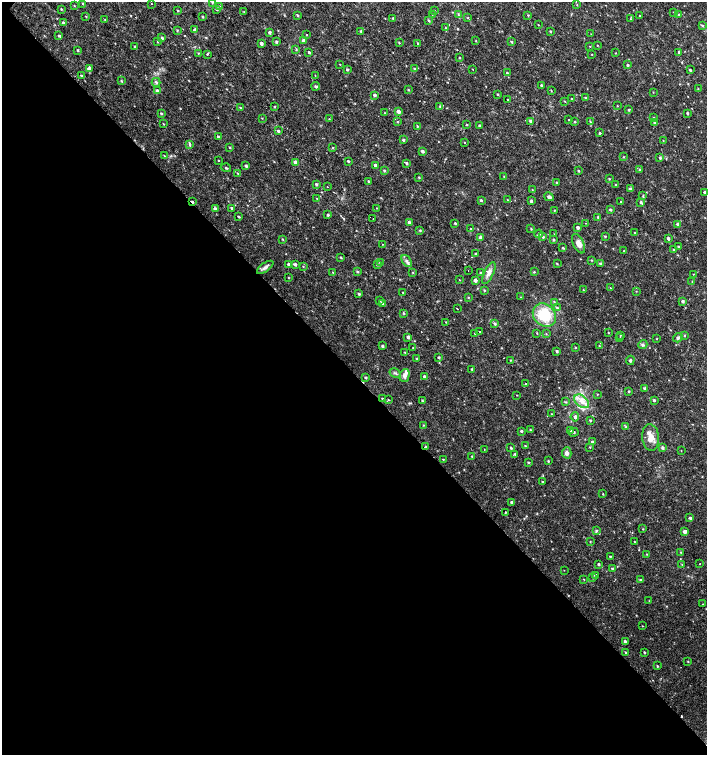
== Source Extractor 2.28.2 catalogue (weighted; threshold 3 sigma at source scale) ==
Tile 14 of 4 x 4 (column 2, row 4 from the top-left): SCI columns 1636-3045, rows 1-1506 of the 6025 x 6032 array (HDU 1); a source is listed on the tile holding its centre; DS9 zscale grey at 2 x 2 block average (1 PNG px = mean of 2 x 2 image px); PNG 709 x 757 px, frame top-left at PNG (2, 2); each listed source drawn as its Kron ellipse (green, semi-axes under 4 px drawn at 4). Shown black and unused: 51% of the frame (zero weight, under 2 of 3 exposures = <1% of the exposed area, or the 3 px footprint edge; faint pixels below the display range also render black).
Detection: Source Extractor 2.28.2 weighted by HDU 2 'WHT'; one run over the whole footprint, this tile lists its part. Background 0.0179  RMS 0.0031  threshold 0.0141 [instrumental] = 3 sigma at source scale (4.5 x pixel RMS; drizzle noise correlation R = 1.50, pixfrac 1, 0.0396/0.0396 arcsec/px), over >= 5 px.
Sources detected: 324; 4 cosmic-ray / hot-pixel residue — neither listed nor drawn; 5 inside a brighter listed object's ellipse — not listed separately; the other 315 listed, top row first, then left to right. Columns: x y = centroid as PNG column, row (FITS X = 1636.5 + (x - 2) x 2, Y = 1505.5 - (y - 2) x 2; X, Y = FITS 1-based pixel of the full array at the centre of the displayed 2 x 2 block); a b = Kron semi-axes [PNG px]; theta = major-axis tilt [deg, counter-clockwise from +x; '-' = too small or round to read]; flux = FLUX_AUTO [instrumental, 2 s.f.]
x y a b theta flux
212 2 3 3 - 0.69
83 3 3 2 - 0.65
151 3 2 2 - 0.54
577 5 3 2 - 0.33
74 6 2 2 - 0.42
220 7 3 3 - 0.78
61 9 3 2 - 0.53
217 9 3 3 - 1.3
178 10 2 2 - 0.67
434 11 3 2 - 0.48
244 12 3 2 - 0.34
674 12 3 2 - 0.43
432 14 2 2 - 0.31
458 14 4 2 - 0.65
297 15 3 2 - 0.67
528 15 3 2 - 0.55
679 15 3 2 - 0.47
640 16 2 2 - 0.38
86 17 3 2 - 0.4
203 17 3 2 - 0.62
393 18 3 2 - 0.81
468 18 3 2 - 0.4
630 19 3 2 - 0.52
105 20 3 2 - 0.41
429 20 3 2 - 0.73
63 23 3 2 - 0.95
538 25 2 2 - 0.39
702 25 3 3 - 0.71
446 28 3 2 - 0.53
177 30 3 2 - 0.58
194 30 3 3 - 1.3
361 31 3 2 - 1.1
550 31 2 2 - 0.71
269 32 3 3 - 1.3
591 34 3 2 - 0.27
306 35 2 2 - 0.37
59 36 3 3 - 0.95
162 38 3 2 - 1.1
304 40 3 3 - 2.8
476 41 2 2 - 0.37
158 42 3 2 - 0.55
276 42 3 2 - 1.1
511 42 3 2 - 0.75
399 43 3 2 - 0.43
418 43 3 2 - 0.67
261 44 3 2 - 2.5
597 45 2 2 - 0.39
590 46 2 2 - 0.35
134 47 3 2 - 0.8
78 50 3 2 - 0.7
296 50 4 2 - 0.48
309 52 3 2 - 0.86
679 52 3 2 - 0.87
198 53 2 2 - 0.48
616 53 2 2 - 0.31
207 54 3 2 - 0.76
592 54 2 2 - 0.35
459 58 3 2 - 0.5
340 64 2 2 - 0.29
627 65 3 2 - 0.92
89 69 3 3 - 3.7
414 69 3 2 - 0.57
473 69 2 2 - 0.25
347 70 3 2 - 0.99
690 70 3 2 - 0.8
507 73 3 2 - 0.7
82 76 3 3 - 0.72
315 76 3 2 - 0.34
121 81 3 2 - 0.72
156 82 4 3 - 1.3
316 86 4 3 - 1.7
541 86 3 2 - 1.1
698 89 3 2 - 0.35
157 90 3 3 - 1.5
408 90 2 2 - 0.56
551 91 3 2 - 0.45
653 92 2 2 - 0.32
497 94 3 2 - 0.55
375 95 3 2 - 1.4
585 98 3 2 - 0.66
572 99 2 2 - 0.79
508 100 3 2 - 0.56
564 101 3 2 - 0.44
617 106 2 2 - 0.38
274 107 2 2 - 0.58
440 107 3 3 - 0.79
240 108 4 3 - 0.75
629 110 3 3 - 0.82
398 111 3 3 - 2.6
385 113 3 2 - 0.46
687 113 2 2 - 0.89
161 114 3 2 - 0.87
654 117 3 2 - 0.5
262 118 2 2 - 0.39
329 119 2 2 - 0.33
568 120 2 2 - 0.32
530 121 3 2 - 1.3
397 122 2 2 - 0.41
575 122 2 2 - 0.56
590 122 3 2 - 0.46
655 123 3 2 - 1.4
163 124 3 2 - 0.4
467 125 3 2 - 0.51
417 126 3 2 - 0.54
479 126 2 2 - 1.2
278 131 3 3 - 1.1
599 133 3 2 - 0.7
218 137 3 3 - 1.4
403 140 3 2 - 0.97
663 141 2 2 - 0.32
465 142 2 2 - 0.4
190 145 3 3 - 0.94
230 147 3 2 - 0.65
333 148 3 2 - 0.5
422 151 3 2 - 1.7
164 156 3 2 - 0.46
624 157 3 2 - 0.42
660 158 3 2 - 0.89
218 160 2 2 - 1.1
348 161 3 2 - 0.86
295 162 3 3 - 2.4
407 163 3 3 - 1.1
375 165 3 2 - 2.2
246 166 2 2 - 1.3
226 168 5 2 - 0.75
640 169 3 2 - 0.61
384 171 3 3 - 0.75
578 171 3 2 - 0.81
238 173 3 2 - 0.6
419 177 3 3 - 0.6
504 177 3 2 - 0.48
609 179 3 2 - 0.57
368 181 2 2 - 0.69
557 183 2 2 - 0.99
316 184 3 2 - 1.1
616 185 3 2 - 0.49
327 187 2 2 - 0.47
630 189 3 2 - 1.4
532 190 2 2 - 0.26
704 192 2 2 - 1
643 196 3 3 - 0.54
549 197 5 3 - 2.3
317 198 3 2 - 0.5
481 200 3 2 - 1.1
507 200 2 2 - 0.4
531 201 3 3 - 1.2
192 202 3 2 - 1.7
621 202 3 2 - 0.45
641 202 4 2 - 1
232 208 3 2 - 1.2
377 208 2 2 - 0.3
215 209 3 3 - 3
554 210 2 2 - 0.46
610 210 3 3 - 1
328 215 2 2 - 1.2
239 217 2 2 - 0.66
598 217 3 2 - 0.83
373 219 2 2 - 0.27
409 222 2 2 - 1.6
455 223 3 2 - 0.89
585 223 2 2 - 0.47
678 224 3 2 - 1.3
578 227 2 2 - 2.2
471 229 2 2 - 0.64
531 229 3 2 - 0.57
420 230 3 2 - 0.7
634 233 2 2 - 0.39
539 234 4 2 - 1.4
554 234 2 2 - 0.25
605 236 3 2 - 0.64
481 237 3 3 - 3.2
543 237 3 2 - 1
668 238 3 2 - 1.3
282 239 3 2 - 0.47
554 240 3 2 - 1
382 244 2 2 - 0.76
578 244 10 5 -65 5
678 246 3 2 - 0.44
563 248 3 2 - 0.73
673 250 2 2 - 0.6
624 251 2 2 - 0.66
476 254 2 2 - 0.82
341 257 3 2 - 0.63
591 260 3 2 - 0.5
407 261 7 3 -53 1.7
380 263 3 3 - 0.86
557 263 2 2 - 0.57
289 264 3 2 - 1.5
295 264 3 3 - 1.5
377 264 3 2 - 0.8
600 264 3 2 - 1.2
303 266 3 2 - 0.37
265 267 9 4 35 2.2
468 271 2 2 - 0.38
333 272 3 3 - 0.58
357 272 3 3 - 0.82
413 272 3 2 - 0.57
480 272 3 3 - 0.48
534 272 3 2 - 0.63
489 273 12 4 64 3.7
693 274 3 2 - 0.28
288 278 2 2 - 0.42
459 280 2 2 - 0.35
475 280 2 2 - 2.8
692 282 3 2 - 0.39
610 288 2 2 - 0.33
484 290 3 2 - 0.59
583 290 3 2 - 0.63
636 291 2 2 - 0.3
403 292 2 2 - 0.37
359 294 3 3 - 1.1
468 297 3 2 - 0.42
520 297 2 2 - 0.25
380 300 3 2 - 0.86
683 301 3 3 - 1.4
554 302 3 3 - 0.63
382 303 4 3 - 1.4
557 308 3 3 - 0.93
457 309 2 2 - 0.33
403 313 3 2 - 0.6
544 315 12 10 -44 26
446 322 3 2 - 0.38
495 324 3 3 - 1.3
480 332 2 2 - 1.2
475 333 2 2 - 0.44
537 333 2 2 - 0.47
608 333 2 2 - 0.47
546 334 3 2 - 0.47
620 335 2 2 - 0.41
684 336 3 2 - 0.43
408 337 3 2 - 1.9
620 338 3 2 - 0.34
678 338 5 4 - 1.3
657 339 3 2 - 0.3
643 345 5 4 - 1.4
382 346 3 3 - 1.3
599 346 2 2 - 0.35
576 347 3 2 - 0.51
413 348 2 2 - 0.38
557 351 2 2 - 1.1
405 352 3 3 - 0.55
439 357 2 2 - 0.95
416 359 2 2 - 0.52
510 360 2 2 - 0.44
630 360 5 3 - 1.1
472 369 2 2 - 0.73
395 373 6 2 -31 0.75
405 375 6 5 - 3.3
365 377 2 2 - 1
424 377 3 2 - 1.7
525 383 2 2 - 1.1
644 388 3 3 - 1
629 391 2 2 - 0.56
597 394 2 2 - 0.44
517 395 2 2 - 0.3
382 399 2 2 - 0.61
388 400 3 2 - 0.53
422 400 3 2 - 0.73
654 400 3 3 - 1
582 401 8 5 -39 5.4
566 402 3 3 - 0.68
551 414 2 2 - 0.42
575 417 4 3 - 1.4
590 420 2 2 - 0.88
423 425 2 2 - 0.41
626 427 3 2 - 0.42
530 430 3 2 - 0.55
570 430 4 3 - 1
521 431 2 2 - 1.1
574 432 5 3 - 1.3
651 437 13 8 -83 7.6
592 442 3 3 - 1.3
525 446 2 2 - 0.6
426 447 3 2 - 0.92
590 447 2 2 - 0.47
511 448 3 3 - 0.81
663 448 3 3 - 1.5
484 449 3 2 - 0.3
681 451 2 2 - 0.27
567 453 5 4 - 2.4
515 454 3 3 - 0.95
472 456 3 2 - 0.56
443 459 3 2 - 0.4
548 461 3 2 - 0.6
528 462 3 2 - 0.7
542 482 2 2 - 0.59
603 494 2 2 - 0.4
512 502 3 2 - 1.4
505 512 2 2 - 0.73
690 518 3 2 - 1.4
643 529 2 2 - 0.44
596 531 3 3 - 1
685 531 3 3 - 3.1
590 542 3 2 - 0.39
634 542 2 2 - 0.39
681 552 3 2 - 0.39
647 554 2 2 - 0.4
610 557 2 2 - 0.54
599 564 2 2 - 0.97
700 564 2 2 - 0.31
682 565 3 2 - 0.4
613 569 3 2 - 1.7
564 570 2 2 - 0.21
595 575 3 2 - 1.6
593 578 3 2 - 0.38
584 579 2 2 - 0.33
640 580 2 2 - 0.81
649 601 3 2 - 0.3
703 604 2 2 - 0.24
642 626 2 2 - 0.35
625 641 2 2 - 1.5
626 652 3 2 - 0.58
644 652 3 2 - 0.75
688 662 2 2 - 0.51
657 666 2 2 - 0.66
Overlapping masked pixels (flux is a lower limit): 2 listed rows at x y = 192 202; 426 447
Diffuse or blended objects may show on this block-average render without a row.